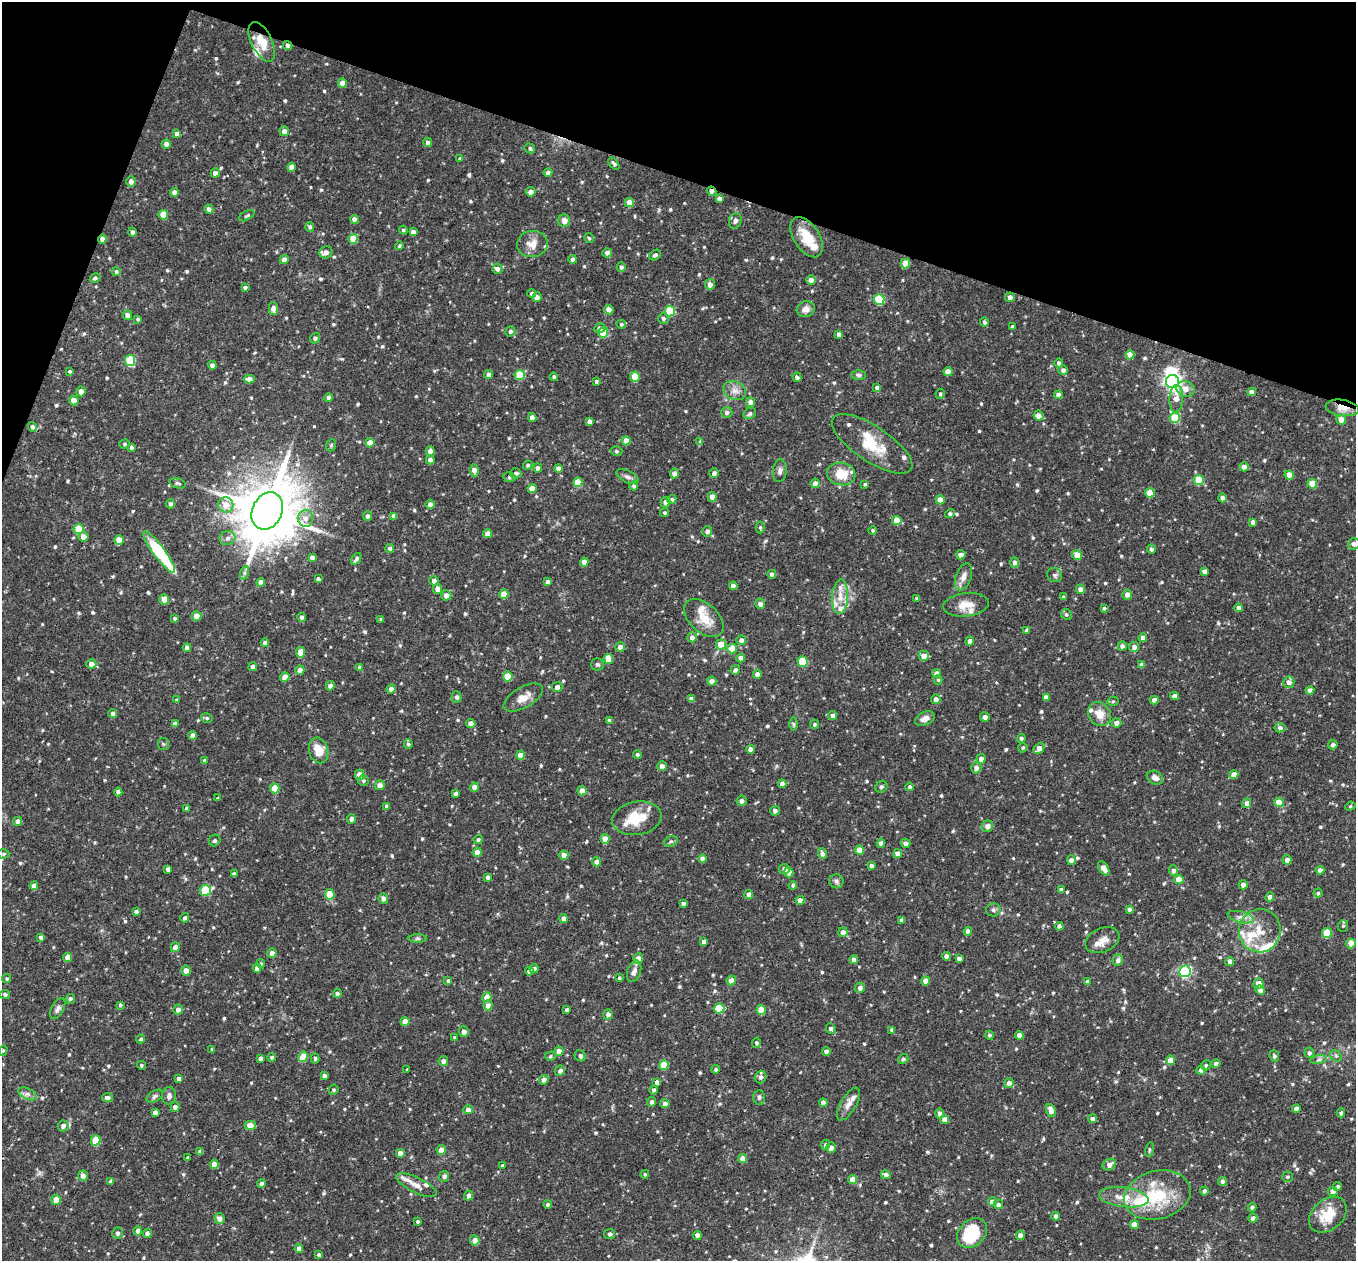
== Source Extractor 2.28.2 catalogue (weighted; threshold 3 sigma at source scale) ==
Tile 2 of 4 x 4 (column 2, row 1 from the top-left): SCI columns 1357-2710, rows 4042-5300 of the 5421 x 5435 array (HDU 1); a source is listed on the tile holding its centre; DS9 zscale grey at full resolution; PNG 1358 x 1263 px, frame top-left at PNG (2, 2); each listed source drawn as its Kron ellipse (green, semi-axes under 4 px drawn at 4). Shown black and unused: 17% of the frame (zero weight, under 2 of 3 exposures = <1% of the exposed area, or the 3 px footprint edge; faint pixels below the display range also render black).
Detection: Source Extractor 2.28.2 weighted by HDU 2 'WHT'; one run over the whole footprint, this tile lists its part. Background 0.0768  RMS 0.0052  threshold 0.0233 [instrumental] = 3 sigma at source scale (4.5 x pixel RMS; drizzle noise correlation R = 1.50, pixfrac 1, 0.05/0.05 arcsec/px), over >= 5 px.
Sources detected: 726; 3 inside a brighter object's white glare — neither listed nor drawn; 25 inside a brighter listed object's ellipse — not listed separately; of the other 698, all 500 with FLUX_AUTO >= 0.783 (the completeness limit of this list) listed and drawn (198 fainter detections not listed), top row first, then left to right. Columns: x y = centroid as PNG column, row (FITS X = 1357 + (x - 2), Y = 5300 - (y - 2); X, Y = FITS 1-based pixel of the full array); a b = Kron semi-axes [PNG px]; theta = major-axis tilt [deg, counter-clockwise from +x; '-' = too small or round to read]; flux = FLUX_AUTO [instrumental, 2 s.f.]
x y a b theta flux
262 42 21 10 -64 10
288 45 5 4 - 1.7
342 83 4 4 - 3.6
284 131 5 4 - 2.7
177 134 4 4 - 2.3
428 142 5 4 - 1.7
166 144 4 4 - 2.5
530 148 5 4 - 1.2
460 158 4 3 - 0.82
614 164 7 4 -53 1.1
291 167 4 4 - 3.5
215 173 4 4 - 2.5
548 173 4 4 - 2.3
131 182 5 5 - 2.5
712 191 5 4 - 3.2
174 192 4 4 - 2.9
531 192 5 4 - 2.8
719 199 4 4 - 2.6
629 202 5 4 - 5.3
209 209 4 4 - 2
163 215 5 4 - 8.2
247 216 8 4 29 0.99
354 219 4 4 - 2.8
564 221 6 6 - 2.9
735 221 8 6 70 1.5
310 227 5 4 - 1.2
403 230 4 4 - 0.89
132 232 4 4 - 1.5
413 232 4 4 - 2.5
807 237 22 13 -57 13
589 238 5 4 - 0.81
102 239 4 4 - 2.3
353 239 5 4 - 8.4
532 244 15 13 8 5.8
399 246 4 4 - 0.88
326 252 6 6 - 3
607 253 4 4 - 2
655 255 6 4 33 1.3
284 260 4 4 - 3
573 260 4 4 - 2.4
905 263 5 5 - 8.9
621 267 5 4 - 1.6
497 269 5 5 - 2.4
116 272 4 4 - 1.1
95 278 5 4 - 0.96
811 280 5 4 - 3
710 284 5 5 - 2.6
245 287 4 3 - 1.1
532 293 4 4 - 1.1
537 297 5 4 - 2.5
1010 297 5 4 - 2.6
879 300 5 5 - 28
273 309 6 4 -89 3.7
806 309 9 7 15 3.6
609 310 5 4 - 2.7
670 311 5 5 - 20
127 315 5 4 - 2.4
663 318 5 5 - 1.2
138 319 4 4 - 0.79
984 322 4 4 - 1.3
621 324 4 4 - 0.79
1013 327 4 3 - 1.3
600 328 5 4 - 2.3
510 331 5 4 - 1.3
603 332 5 5 - 12
839 334 4 4 - 2.1
315 338 5 4 - 1.4
1130 355 5 4 - 5.6
130 361 5 5 - 27
1059 363 4 4 - 1.4
212 365 4 4 - 2
1063 370 5 5 - 1.9
70 371 4 3 - 0.84
948 372 4 4 - 4.8
489 374 4 4 - 2.4
519 375 5 5 - 14
858 375 7 5 -1 1.2
554 377 4 4 - 0.97
635 377 5 4 - 12
797 377 5 4 - 1.5
249 379 5 4 - 2.9
596 381 4 3 - 0.98
1172 382 6 6 - 210
877 387 4 4 - 1.7
1186 389 9 7 -20 3.8
81 391 5 4 - 3
735 391 11 9 -23 3.8
1252 392 4 4 - 3.1
940 394 5 4 - 0.87
1058 395 4 4 - 2.8
329 398 4 4 - 2.4
1176 399 14 7 88 4.6
74 400 5 5 - 4.6
750 402 5 4 - 2.9
1342 408 17 8 -8 5.4
727 412 5 5 - 1.7
750 414 6 5 - 1.3
1038 416 5 5 - 3.2
532 417 4 4 - 3
1175 418 5 5 - 16
1341 420 5 4 - 4.8
590 421 4 4 - 2.5
32 427 5 4 - 1.4
626 441 4 4 - 5.2
700 442 4 3 - 1.5
370 443 4 4 - 5.8
125 444 5 4 - 0.85
872 444 47 17 -33 17
331 445 6 4 68 0.81
131 448 4 4 - 1.2
430 451 5 4 - 3.6
616 451 6 4 -16 0.81
430 460 4 4 - 2.3
528 465 5 4 - 0.9
1244 467 4 4 - 2.7
538 468 4 4 - 1.6
558 468 4 4 - 2.7
474 470 6 4 -83 3.2
780 471 11 7 84 2.1
516 473 5 5 - 1.5
674 473 5 4 - 2.6
714 473 5 5 - 2
841 474 14 11 -12 12
1289 475 4 4 - 5.8
509 477 6 5 - 1
627 477 12 6 -27 1.8
1199 480 5 5 - 15
578 482 5 4 - 8.9
178 483 8 5 -17 0.99
815 483 5 4 - 3.2
865 484 4 4 - 1
1312 484 5 4 - 9.8
634 486 4 4 - 1.1
532 488 4 4 - 4.5
1150 493 4 4 - 7.8
712 497 5 4 - 3.4
1222 498 4 4 - 1.8
672 499 4 4 - 1.3
940 500 4 4 - 6.4
665 502 5 5 - 2.3
170 504 5 4 - 1.3
430 504 4 4 - 2.9
226 505 8 7 - 6.4
267 511 19 15 65 4300
665 513 4 4 - 0.87
950 514 5 4 - 1.4
368 516 4 4 - 1.7
394 516 4 4 - 2.7
306 518 8 7 - 3.4
897 521 5 4 - 7.3
1253 522 4 4 - 2.6
760 527 6 4 -90 0.81
79 529 5 5 - 15
873 530 4 4 - 0.92
707 531 5 5 - 1.9
487 534 4 4 - 4.1
83 537 5 5 - 4
227 538 8 7 - 2.2
119 540 5 4 - 7
1354 544 6 6 - 2.2
390 548 4 4 - 1.2
1151 549 4 4 - 1.6
159 552 25 6 -53 38
961 555 5 4 - 2.4
1077 555 5 4 - 5.6
312 558 4 4 - 2
356 559 7 3 56 1.6
584 562 4 4 - 4.7
1015 562 5 4 - 2.2
1205 571 4 4 - 2.4
244 573 7 4 71 1
772 574 4 4 - 1.8
1055 575 8 7 - 1.2
963 577 14 7 70 3.4
318 579 4 3 - 1.4
434 581 5 4 - 2.3
261 582 4 4 - 2.9
548 582 4 4 - 2.3
733 586 4 4 - 2.8
438 589 5 4 - 3.1
1080 589 5 4 - 2.4
504 594 5 4 - 7.8
1127 594 5 5 - 3.3
446 595 5 5 - 2.8
840 597 17 8 87 5.7
1063 597 4 3 - 0.93
164 599 5 5 - 4.6
917 599 4 3 - 1.2
760 604 5 5 - 2.4
966 605 23 11 6 7.9
1104 608 4 4 - 0.81
1239 608 4 4 - 2.6
1066 614 5 5 - 1.1
196 616 5 5 - 3.7
302 617 4 4 - 1.6
175 618 4 4 - 1
704 618 23 14 -43 10
381 619 4 3 - 1.1
1027 630 4 4 - 1.6
692 637 5 4 - 2.5
1143 638 4 4 - 2.2
741 640 5 5 - 2.4
970 641 4 4 - 3.2
265 643 4 4 - 1.7
721 645 5 5 - 10
1122 646 4 4 - 1.8
620 647 5 5 - 2.6
1134 647 5 5 - 2.3
187 648 4 4 - 2.3
732 649 5 4 - 11
301 652 5 4 - 8.3
924 656 5 5 - 4.1
741 658 4 4 - 3.3
608 659 5 4 - 7
803 661 5 5 - 20
91 664 5 5 - 3.6
597 664 6 6 - 1
1142 665 4 4 - 2.2
253 667 4 4 - 2.2
360 667 4 3 - 1.1
300 670 4 4 - 2.8
735 670 5 4 - 1.7
937 673 4 4 - 3
757 674 4 4 - 2.6
508 676 5 5 - 13
285 677 5 4 - 5.4
938 680 4 4 - 0.87
712 681 4 4 - 2.7
1289 682 5 5 - 2.9
330 686 5 4 - 2.4
557 687 5 5 - 2.5
391 689 4 4 - 2.5
1310 690 4 4 - 2.3
1175 696 4 4 - 2.8
457 697 5 5 - 1.3
1046 697 4 4 - 2.5
523 698 22 10 30 5.9
691 699 4 4 - 2.7
936 699 5 4 - 2.8
176 700 4 3 - 0.79
1154 700 4 4 - 2.6
1113 701 5 5 - 0.81
113 713 4 4 - 1.4
1099 714 13 10 -50 6.4
833 716 4 4 - 2.2
985 717 5 4 - 2.2
207 718 6 4 -15 0.98
925 719 10 6 25 3.1
609 720 4 3 - 1.1
1116 723 5 5 - 2.7
175 724 4 4 - 2
471 724 5 4 - 3.7
794 724 6 4 -89 0.91
814 724 5 4 - 0.92
1280 728 5 5 - 1.6
193 735 4 4 - 2.4
1021 738 4 4 - 1.2
163 744 6 5 - 1
408 744 5 4 - 0.98
1333 745 5 4 - 1.6
1023 748 5 5 - 0.81
1039 748 6 4 47 3.7
751 749 4 4 - 2.8
318 750 13 9 -76 8.2
637 754 4 4 - 0.95
521 755 4 4 - 5.1
981 759 4 4 - 2.6
205 760 4 3 - 1.4
662 766 5 5 - 2.5
976 768 6 5 - 2.7
360 775 5 4 - 4.7
1234 775 4 4 - 4.4
1155 778 8 6 -26 2.7
363 781 5 5 - 1
782 784 4 4 - 2.4
380 785 5 5 - 3.2
474 787 4 4 - 2.8
881 787 6 5 - 1
910 787 4 4 - 1.2
275 788 5 4 - 11
582 791 4 4 - 3.9
118 792 4 4 - 1.7
456 793 4 3 - 1.7
218 798 4 3 - 0.86
742 801 5 5 - 1.9
1279 802 5 4 - 7.6
1247 803 5 4 - 2.9
387 806 4 4 - 1.7
1350 806 5 4 - 0.79
187 808 4 3 - 1.3
775 811 5 5 - 1.7
637 818 25 16 10 15
351 819 5 4 - 2.1
18 821 4 4 - 2
987 826 6 5 - 2.9
478 839 4 4 - 1.1
605 839 5 4 - 5.2
215 841 6 5 - 1.1
671 841 7 5 18 0.94
881 843 4 4 - 2.3
906 843 5 4 - 2.5
859 850 4 4 - 7.2
477 852 5 4 - 3.8
822 853 6 4 -73 1.8
4 854 6 4 2 0.9
897 854 4 4 - 3.1
564 855 4 4 - 3.7
702 859 4 4 - 2.2
1071 860 5 4 - 3.1
1287 860 5 4 - 3
597 862 4 4 - 3.4
871 866 4 4 - 1.5
1104 868 8 4 -57 4.3
168 869 4 4 - 2.3
784 869 5 5 - 2.4
1320 870 4 4 - 2.5
1173 871 5 4 - 1.9
789 872 5 4 - 4
234 874 4 4 - 1.5
488 877 4 4 - 1.8
1179 879 5 4 - 5.3
836 881 7 7 - 1.5
793 885 4 3 - 0.91
1243 885 4 4 - 2.5
34 886 4 4 - 3.2
205 890 6 5 - 23
1061 890 4 4 - 1.6
1318 893 4 4 - 0.85
330 894 5 5 - 13
749 894 4 4 - 2.9
1270 897 4 4 - 2.5
383 898 5 5 - 2.4
800 900 4 4 - 3.6
683 903 4 3 - 1.3
1129 909 4 3 - 1.4
993 910 7 6 - 1.3
136 911 4 4 - 1.1
1241 917 13 5 -14 2.7
185 918 5 4 - 1.1
563 919 4 4 - 2.8
902 920 4 4 - 2.4
1059 926 4 4 - 1.6
1343 926 6 5 - 0.88
968 931 4 4 - 2.6
1260 931 21 21 - 14
843 932 5 4 - 2.8
1327 933 5 5 - 16
41 937 4 4 - 1.7
418 938 9 4 0 1
1102 940 18 12 23 4.8
704 942 4 4 - 2.1
1351 943 5 4 - 7.2
175 947 5 4 - 4
272 953 5 4 - 2.8
946 956 4 4 - 2.6
68 957 4 4 - 5
638 959 5 5 - 5.1
959 959 4 4 - 2.4
854 960 4 4 - 2.3
1118 960 5 5 - 2
1230 961 4 4 - 2.2
261 964 5 4 - 0.87
257 968 4 4 - 2.8
534 968 5 4 - 1.6
186 971 5 5 - 3.6
529 971 4 4 - 2.5
634 971 11 6 72 2.4
1185 971 6 5 - 89
7 978 4 4 - 0.89
619 978 4 3 - 0.82
731 980 5 4 - 3.3
448 981 4 4 - 1.1
925 981 4 4 - 3.8
1087 982 4 4 - 1.2
1258 984 5 5 - 4.6
860 988 5 5 - 2.2
1260 990 5 4 - 2.3
5 994 5 4 - 1.2
337 994 4 4 - 1.6
487 997 5 4 - 6.2
70 999 5 4 - 1.1
120 1005 4 3 - 0.86
488 1005 5 4 - 2.9
719 1008 5 5 - 17
58 1009 11 6 62 1.8
178 1010 5 4 - 2.5
567 1010 4 4 - 1.8
761 1010 5 4 - 10
608 1014 5 5 - 2.2
405 1021 4 4 - 5.1
831 1029 5 4 - 1.8
892 1030 4 4 - 1.6
464 1032 5 5 - 2.6
989 1035 4 4 - 0.96
1019 1035 4 4 - 3.1
455 1037 4 3 - 0.85
141 1039 4 4 - 0.99
756 1043 5 4 - 1
212 1049 4 3 - 0.88
3 1050 5 4 - 0.78
559 1051 5 4 - 3.5
826 1051 4 4 - 2.1
1309 1053 5 5 - 1.5
550 1056 5 4 - 1
580 1056 6 5 - 1.5
1274 1056 6 4 -67 1.1
1336 1056 6 5 - 0.95
272 1057 4 4 - 1.2
303 1057 5 4 - 11
261 1058 4 4 - 2
315 1058 5 3 - 0.93
903 1059 5 4 - 1.3
1170 1060 4 4 - 5.8
1319 1060 8 4 9 1.2
443 1061 5 4 - 2.3
1216 1063 4 4 - 1.3
141 1065 4 4 - 0.85
664 1065 5 4 - 13
1206 1065 5 4 - 0.9
716 1069 4 4 - 1
407 1070 3 3 - 1.1
1201 1070 4 4 - 2.2
560 1071 5 5 - 1.6
324 1076 4 3 - 1.5
761 1077 6 5 - 2.3
179 1079 4 4 - 1.8
544 1080 5 4 - 1.8
657 1082 4 4 - 2.2
1009 1083 5 4 - 2.6
333 1090 5 4 - 0.9
654 1090 4 4 - 1.2
28 1094 10 5 -26 2
155 1096 9 5 31 1.4
169 1096 9 7 85 2.1
759 1097 7 6 - 1.3
107 1098 5 4 - 1.9
652 1102 5 4 - 1.6
823 1103 4 4 - 2.7
665 1104 5 4 - 2.6
848 1104 18 8 59 3.7
175 1107 5 4 - 2
1296 1109 4 4 - 3.4
468 1110 5 4 - 3.1
1051 1110 7 4 -69 4.2
155 1113 4 4 - 2.5
940 1113 5 4 - 2.1
1341 1113 4 4 - 0.99
944 1119 5 4 - 3.4
1092 1119 4 4 - 1.6
250 1125 5 4 - 7.7
63 1126 5 5 - 1.9
96 1140 5 5 - 16
825 1145 5 4 - 1
831 1148 5 4 - 2.7
441 1150 5 4 - 4.1
1150 1150 7 4 81 0.87
200 1152 4 4 - 1.6
400 1153 4 4 - 3.1
188 1158 3 3 - 0.99
743 1159 4 4 - 4.5
214 1164 4 4 - 5.3
1109 1165 7 5 33 3.3
503 1166 4 3 - 1.5
645 1174 4 4 - 0.88
886 1175 5 4 - 2.3
83 1176 5 5 - 3
444 1176 5 5 - 1.6
1288 1177 5 5 - 0.88
853 1180 4 4 - 5.6
111 1181 4 4 - 1
1222 1181 4 4 - 1.8
261 1184 4 4 - 1.5
416 1185 22 7 -26 4.4
1338 1186 4 4 - 1.1
1204 1191 4 4 - 1.4
1333 1191 5 4 - 4.2
1157 1195 34 24 14 31
468 1196 5 4 - 2.3
1124 1197 25 9 -7 8.4
56 1200 5 4 - 6.3
992 1202 4 4 - 4
548 1204 4 4 - 1.3
998 1204 5 5 - 1.8
1252 1207 4 4 - 1
1328 1215 21 15 41 14
1056 1216 4 4 - 2.5
220 1218 5 5 - 2.5
1253 1218 4 4 - 2.4
418 1221 3 3 - 0.9
1134 1224 4 4 - 5.8
138 1231 4 4 - 2.5
118 1233 6 5 - 1.7
972 1233 17 12 43 27
147 1234 4 4 - 1.7
610 1234 5 5 - 1.1
697 1235 4 4 - 2.5
1020 1235 5 4 - 2.9
475 1240 5 5 - 3.6
299 1249 4 4 - 2.9
319 1255 4 4 - 1.7
Overlapping masked pixels (flux is a lower limit): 5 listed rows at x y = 262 42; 288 45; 712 191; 102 239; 1342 408
Isophote crosses this tile's border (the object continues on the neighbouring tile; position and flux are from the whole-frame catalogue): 1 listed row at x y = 1354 544